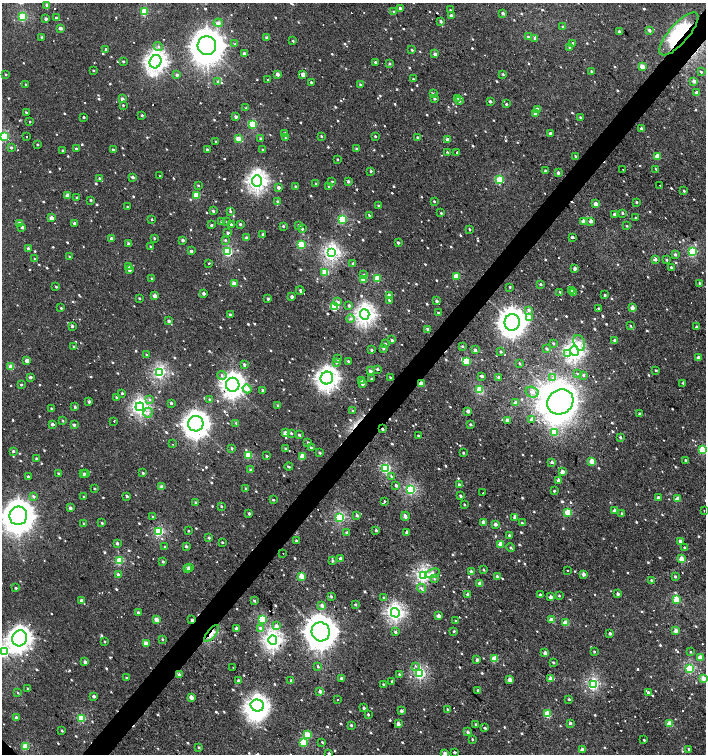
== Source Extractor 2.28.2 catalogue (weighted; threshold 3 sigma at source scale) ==
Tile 10 of 4 x 4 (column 2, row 3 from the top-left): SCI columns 1572-2979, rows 1506-3008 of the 6023 x 6013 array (HDU 1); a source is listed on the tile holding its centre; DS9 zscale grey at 2 x 2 block average (1 PNG px = mean of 2 x 2 image px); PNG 708 x 756 px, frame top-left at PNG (2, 3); each listed source drawn as its Kron ellipse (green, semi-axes under 4 px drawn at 4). Shown black and unused: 4% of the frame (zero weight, under 2 of 3 exposures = <1% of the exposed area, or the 3 px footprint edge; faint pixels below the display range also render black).
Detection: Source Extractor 2.28.2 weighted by HDU 2 'WHT'; one run over the whole footprint, this tile lists its part. Background 0.00103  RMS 0.0032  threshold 0.0145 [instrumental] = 3 sigma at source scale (4.5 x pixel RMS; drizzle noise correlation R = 1.50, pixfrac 1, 0.0396/0.0396 arcsec/px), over >= 5 px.
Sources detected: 953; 3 inside a brighter object's white glare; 22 cosmic-ray / hot-pixel residue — neither listed nor drawn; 5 inside a brighter listed object's ellipse — not listed separately; of the other 923, all 500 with FLUX_AUTO >= 0.898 (the completeness limit of this list) listed and drawn (423 fainter detections not listed), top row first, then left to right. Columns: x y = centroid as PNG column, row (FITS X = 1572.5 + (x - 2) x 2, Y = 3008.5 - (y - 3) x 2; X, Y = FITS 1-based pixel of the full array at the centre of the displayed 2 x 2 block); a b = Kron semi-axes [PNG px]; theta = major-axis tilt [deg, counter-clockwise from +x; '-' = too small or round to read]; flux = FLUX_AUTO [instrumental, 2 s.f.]
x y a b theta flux
47 5 2 2 - 4.1
400 8 2 2 - 2.6
450 10 2 2 - 1
144 12 3 3 - 39
394 12 2 2 - 2.3
503 13 2 2 - 2.8
451 16 2 2 - 4.4
23 17 3 3 - 48
56 18 2 2 - 1.9
46 19 2 2 - 3.2
441 21 2 2 - 2.1
218 23 4 3 - 3.5
563 27 3 2 - 1.3
60 28 2 2 - 5.3
649 30 2 2 - 2.8
619 32 2 2 - 4.2
679 34 27 9 49 63
42 37 2 2 - 2
528 37 3 2 - 1.2
267 38 2 2 - 5.4
535 38 3 3 - 2.2
293 41 2 2 - 0.97
572 43 2 2 - 1.3
235 44 3 3 - 0.98
158 46 5 4 - 1.7
207 46 9 9 - 1900
569 48 3 2 - 1.1
106 49 2 2 - 1.8
412 50 3 2 - 1
244 54 2 2 - 6.3
435 54 2 2 - 5
123 61 2 2 - 1.5
156 62 7 5 66 360
375 62 2 2 - 2.5
390 64 2 2 - 1.4
642 67 2 2 - 12
93 70 2 2 - 0.91
591 71 2 2 - 1.1
701 72 2 2 - 1.1
6 74 2 2 - 0.97
278 74 2 2 - 5.7
503 74 3 2 - 1.3
177 75 2 2 - 2.4
303 75 2 2 - 7.8
268 79 2 2 - 0.94
413 79 2 2 - 1
694 81 2 2 - 5.1
218 82 2 2 - 1.3
311 82 2 2 - 1.3
26 84 2 2 - 1.1
360 84 3 2 - 1.2
433 93 4 2 - 0.9
697 93 2 2 - 4.1
434 98 2 2 - 2.4
458 98 3 3 - 1.4
122 99 2 2 - 4.8
459 101 2 2 - 2.1
490 101 2 2 - 2.2
506 104 2 2 - 1.5
123 105 2 2 - 1
246 108 2 2 - 1.2
537 109 2 2 - 3.5
26 113 3 2 - 1.1
535 114 3 3 - 2.9
142 115 2 2 - 1.4
83 117 2 2 - 1.6
236 117 2 2 - 3.7
580 117 2 2 - 1.1
30 122 2 2 - 0.96
253 124 3 3 - 39
641 128 2 2 - 2
285 133 2 2 - 2.1
550 133 2 2 - 2.2
4 136 3 3 - 46
321 136 3 2 - 0.93
375 136 2 2 - 1.3
26 137 2 2 - 1
417 137 2 2 - 2.3
285 138 2 2 - 0.95
238 139 3 2 - 18
261 139 2 2 - 2.6
448 140 2 2 - 5.6
216 141 2 2 - 0.99
37 144 2 2 - 1.3
11 147 2 2 - 1.5
76 149 2 2 - 2.2
357 149 2 2 - 2.8
62 150 2 2 - 0.93
113 150 2 2 - 1.7
207 150 2 2 - 2.2
263 150 2 2 - 1.3
448 152 3 2 - 4.8
457 152 2 2 - 4.9
575 156 2 2 - 0.95
657 156 2 2 - 14
337 159 2 2 - 0.92
656 169 2 2 - 1.2
623 170 2 2 - 1.9
371 171 2 2 - 1.4
545 171 2 2 - 3
558 172 2 2 - 2.5
160 176 2 2 - 1.2
133 177 2 2 - 3.5
99 178 2 2 - 1.3
500 180 3 3 - 38
257 181 5 5 - 280
332 181 2 2 - 0.9
348 181 2 2 - 2
316 184 2 2 - 1.3
198 185 2 2 - 1.1
295 186 2 2 - 1.5
328 186 3 2 - 1
660 186 2 2 - 1.4
278 187 2 2 - 4.3
684 191 2 2 - 18
196 195 3 2 - 24
67 196 2 2 - 6.8
77 197 2 2 - 1.2
91 200 2 2 - 1.2
278 201 3 3 - 1.7
434 201 2 2 - 1.2
637 202 2 2 - 1.6
596 204 2 2 - 8.7
379 206 2 2 - 2.1
128 207 2 2 - 1.1
213 211 3 2 - 1.5
230 211 2 2 - 1.4
441 213 2 2 - 1.1
622 213 2 2 - 1.7
614 214 2 2 - 2.2
369 215 3 2 - 1.7
51 218 2 2 - 9.4
636 218 2 2 - 2.1
152 219 2 2 - 0.96
342 219 3 3 - 52
222 221 2 2 - 1.3
583 221 2 2 - 6
591 221 2 2 - 4.9
226 222 3 2 - 1
19 223 2 2 - 5.7
75 223 2 2 - 2.5
240 224 2 2 - 2
211 225 2 2 - 1.6
231 225 2 2 - 2.9
299 225 2 2 - 2.2
283 226 2 2 - 1.1
627 226 2 2 - 1
22 227 2 2 - 2.6
302 229 2 2 - 2.2
470 229 3 2 - 1
228 233 2 2 - 2.9
263 234 2 2 - 1.9
572 237 2 2 - 2.5
154 238 2 2 - 1.1
247 238 2 2 - 5.7
111 239 2 2 - 5.3
183 240 2 2 - 3.1
225 240 3 3 - 1.1
398 243 2 2 - 2
129 244 2 2 - 5.2
301 245 3 3 - 38
151 246 3 2 - 0.93
28 249 2 2 - 4.9
191 251 2 2 - 2.5
228 252 3 3 - 57
331 252 4 4 - 180
692 252 3 3 - 55
675 255 2 2 - 2.8
69 257 3 2 - 0.9
34 259 2 2 - 4.6
655 259 2 2 - 4.5
667 260 2 2 - 1.5
209 263 2 2 - 0.95
353 264 2 2 - 4.4
129 266 3 2 - 1.2
671 267 2 2 - 1.6
575 269 2 2 - 4.4
129 270 2 2 - 3.1
325 272 3 3 - 24
363 274 3 3 - 1.2
456 276 3 2 - 16
152 278 2 2 - 1
377 279 3 2 - 24
363 280 2 2 - 15
700 283 2 2 - 1.1
234 284 2 2 - 12
540 284 2 2 - 1.4
56 287 3 2 - 0.94
510 287 2 2 - 1.3
300 290 4 2 - 1.4
572 291 2 2 - 0.99
560 292 3 3 - 0.98
574 292 2 2 - 1
203 293 2 2 - 2.9
389 295 4 2 - 2.2
605 295 2 2 - 1.2
155 296 2 2 - 6.2
292 297 2 2 - 5
139 298 2 2 - 1.1
268 299 2 2 - 2.4
389 300 2 2 - 1.2
436 301 2 2 - 2.5
338 302 3 3 - 2.1
349 305 3 2 - 2
335 307 3 3 - 42
61 308 2 2 - 1.2
632 308 2 2 - 5.6
599 309 2 2 - 1.9
529 310 3 3 - 1.9
438 313 2 2 - 0.98
230 314 2 2 - 1.9
365 314 5 5 - 280
529 317 3 3 - 13
350 318 4 3 - 1.9
169 321 2 2 - 3.2
512 322 8 7 - 720
72 326 2 2 - 2.2
631 326 3 2 - 0.9
696 327 2 2 - 2.9
427 329 2 2 - 2.7
392 340 2 2 - 2.4
615 340 2 2 - 4.3
553 343 3 2 - 0.98
579 343 8 5 -70 4.6
385 344 2 2 - 0.99
74 346 2 2 - 1.3
462 346 3 2 - 1.1
383 348 2 2 - 1.5
547 349 3 2 - 1.3
372 350 3 3 - 1.3
475 350 3 2 - 1.9
574 351 5 4 - 260
501 352 2 2 - 1.5
568 353 2 2 - 6.2
146 355 2 2 - 1.3
698 358 2 2 - 6
338 359 2 2 - 1.4
27 361 2 2 - 8
348 361 2 2 - 1.8
466 361 3 3 - 34
336 362 3 3 - 1.7
244 364 3 3 - 1.1
519 364 3 2 - 1
11 367 3 2 - 14
377 369 2 2 - 1.9
656 370 2 2 - 1.4
370 371 2 2 - 3.8
159 372 3 3 - 120
577 374 3 2 - 0.92
222 375 4 3 - 1.9
584 375 3 3 - 1
482 376 2 2 - 3.5
30 377 2 2 - 3
390 377 2 2 - 1.2
499 377 2 2 - 1.7
327 378 6 6 - 370
553 378 4 3 - 1.7
371 379 2 2 - 1.5
362 380 3 3 - 2.1
421 383 2 2 - 7.9
683 383 3 2 - 1.2
362 384 2 2 - 3.4
21 385 2 2 - 1.3
233 385 7 7 - 450
247 389 4 3 - 7.2
262 390 2 2 - 2.2
479 390 3 3 - 25
532 392 7 5 -17 3.2
122 393 2 2 - 1.4
117 397 2 2 - 2.2
149 399 4 3 - 1.2
210 399 2 2 - 1.6
89 402 3 2 - 2.1
560 402 13 12 - 1100
171 403 2 2 - 1.9
515 403 2 2 - 3.6
278 405 2 2 - 1.4
75 407 3 2 - 1.1
140 407 4 4 - 200
51 408 2 2 - 1.2
352 410 3 2 - 0.99
468 411 2 2 - 4.7
148 413 5 4 - 2.3
639 414 2 2 - 1.3
507 420 2 2 - 6
532 420 3 2 - 2.6
63 421 3 2 - 1
114 421 2 2 - 1.7
236 423 3 3 - 1
52 424 2 2 - 4.7
196 424 8 7 - 640
74 425 2 2 - 1.9
471 425 2 2 - 2
382 429 2 2 - 1.1
554 432 3 3 - 36
285 433 2 2 - 7.6
291 433 3 2 - 1.3
299 435 3 2 - 1.6
418 436 2 2 - 1.7
620 437 2 2 - 1.9
308 442 2 2 - 0.98
172 444 2 2 - 1
232 448 2 2 - 1.4
285 448 2 2 - 1
311 448 2 2 - 2.4
702 450 3 3 - 32
13 451 2 2 - 2.2
319 452 2 2 - 1.3
463 453 2 2 - 1.2
248 455 3 3 - 28
267 456 2 2 - 1.4
302 456 3 2 - 14
36 459 2 2 - 1.7
686 460 2 2 - 1.5
592 461 3 2 - 20
552 462 2 2 - 2.8
289 467 4 2 - 1.1
386 468 3 3 - 75
251 470 2 2 - 2
562 472 2 2 - 8.3
58 473 2 2 - 1.1
143 473 2 2 - 1.4
84 474 2 2 - 1.7
86 474 3 2 - 1.2
28 476 2 2 - 1.7
391 476 4 3 - 0.97
559 480 2 2 - 6.1
459 485 2 2 - 2.6
396 486 2 2 - 2.1
162 487 2 2 - 9.1
94 489 2 2 - 1
246 489 2 2 - 1.6
411 489 3 3 - 90
554 491 2 2 - 1.4
483 493 2 2 - 1.1
33 496 3 2 - 2.1
127 496 2 2 - 1.8
461 496 2 2 - 1.6
84 497 2 2 - 1
659 498 2 2 - 3.1
677 499 2 2 - 9.8
273 500 2 2 - 0.98
385 501 2 2 - 1
196 502 2 2 - 1.1
464 504 2 2 - 1.2
221 506 2 2 - 1.5
70 508 2 2 - 3.3
615 510 2 2 - 8.3
704 511 2 2 - 1.6
568 512 3 2 - 30
622 513 2 2 - 1.4
249 514 2 2 - 1.4
18 516 9 9 - 1300
357 516 2 2 - 2.5
405 516 4 2 - 4.1
153 517 2 2 - 1.5
340 517 3 3 - 75
515 517 2 2 - 5.6
483 522 2 2 - 5.8
84 523 2 2 - 1.4
102 523 2 2 - 1.4
522 523 3 2 - 1.2
495 524 2 2 - 4.3
376 530 2 2 - 1.3
188 531 2 2 - 0.94
159 532 3 3 - 56
407 532 2 2 - 2.9
347 533 2 2 - 2.5
509 535 2 2 - 2.1
209 538 3 3 - 1.4
296 541 2 2 - 1.5
680 541 2 2 - 3
222 542 2 2 - 1.1
117 543 2 2 - 2.6
501 544 2 2 - 13
186 546 2 2 - 2.2
164 547 3 2 - 1
684 547 2 2 - 1.3
510 548 4 3 - 1
283 553 2 2 - 1.4
340 559 2 2 - 5.2
682 559 2 2 - 16
119 561 3 3 - 35
163 561 2 2 - 1.6
332 561 3 3 - 1.1
189 568 3 2 - 1.6
187 569 2 2 - 4.6
483 570 2 2 - 1.1
567 570 2 2 - 1.1
471 571 2 2 - 3
432 573 7 3 17 4.7
584 574 2 2 - 4.7
118 575 2 2 - 6.2
423 575 4 3 - 140
302 576 3 2 - 17
497 576 2 2 - 2.1
675 577 2 2 - 1.9
435 579 4 3 - 0.9
651 580 2 2 - 2.1
480 583 2 2 - 8.4
15 588 2 2 - 1.4
421 588 5 3 - 1.7
468 594 2 2 - 4.1
618 594 2 2 - 2.9
540 595 2 2 - 2.8
331 596 3 2 - 1.6
559 596 2 2 - 1.2
384 597 3 2 - 1.1
550 597 2 2 - 5
676 599 3 3 - 20
81 600 2 2 - 3.9
254 601 3 2 - 1.2
355 604 2 2 - 1.7
322 605 3 2 - 4.5
138 613 2 2 - 3
395 613 5 4 - 210
439 616 2 2 - 5.4
262 619 3 3 - 41
157 620 2 2 - 11
192 620 2 2 - 3.4
551 620 2 2 - 8.9
456 621 2 2 - 1.1
566 623 3 2 - 16
276 626 3 3 - 4
237 628 2 2 - 5.3
260 628 3 3 - 2
454 631 2 2 - 1.3
676 631 2 2 - 5.6
321 632 9 9 - 1500
395 632 3 2 - 1.7
211 633 10 4 50 7.3
610 634 2 2 - 3
20 638 8 7 - 440
162 639 2 2 - 1.1
273 640 5 4 - 240
104 641 2 2 - 0.96
146 643 2 2 - 12
4 651 4 3 - 110
594 652 2 2 - 1
690 652 3 2 - 0.93
545 653 2 2 - 6.4
700 657 2 2 - 9.9
495 659 3 2 - 16
477 660 3 2 - 1.6
85 662 2 2 - 3.9
553 662 2 2 - 1.4
415 666 4 3 - 0.95
233 667 2 2 - 1
318 667 2 2 - 1.8
690 669 3 3 - 61
420 673 3 3 - 91
179 674 3 2 - 3.1
399 674 3 2 - 0.93
126 678 2 2 - 1.5
341 678 2 2 - 2.1
551 678 3 2 - 11
703 678 2 2 - 9.4
291 680 2 2 - 1.5
510 680 2 2 - 8.1
238 681 2 2 - 2.5
392 681 2 2 - 1.6
384 684 2 2 - 1.6
593 684 4 3 - 93
28 688 2 2 - 1.6
478 690 2 2 - 1.4
320 691 2 2 - 3.6
648 692 3 2 - 1.9
18 693 3 2 - 0.95
94 696 2 2 - 3.6
191 697 2 2 - 7.9
338 699 2 2 - 1.8
569 699 2 2 - 1.2
257 706 7 6 - 240
364 708 2 2 - 2.1
447 709 2 2 - 1
401 711 2 2 - 2.4
368 714 2 2 - 1.7
548 714 3 3 - 27
16 718 2 2 - 5.7
82 718 3 3 - 33
570 723 2 2 - 2.3
398 724 2 2 - 5.9
476 724 2 2 - 1
670 724 2 2 - 19
351 725 2 2 - 1.6
485 728 2 2 - 1.8
62 731 2 2 - 1.3
468 732 2 2 - 2.2
308 735 3 3 - 20
472 739 2 2 - 1.1
644 740 2 2 - 1
303 742 3 3 - 22
322 742 2 2 - 2
25 746 3 3 - 22
199 747 3 2 - 0.95
582 749 2 2 - 5.6
689 749 3 2 - 0.95
454 752 2 2 - 1.6
329 753 2 2 - 1.5
445 753 2 2 - 6.1
Overlapping masked pixels (flux is a lower limit): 6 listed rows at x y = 679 34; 421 383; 382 429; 192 620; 211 633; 179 674
Isophote crosses this tile's border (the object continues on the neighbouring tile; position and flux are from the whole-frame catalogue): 4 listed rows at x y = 4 136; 18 516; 4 651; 445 753